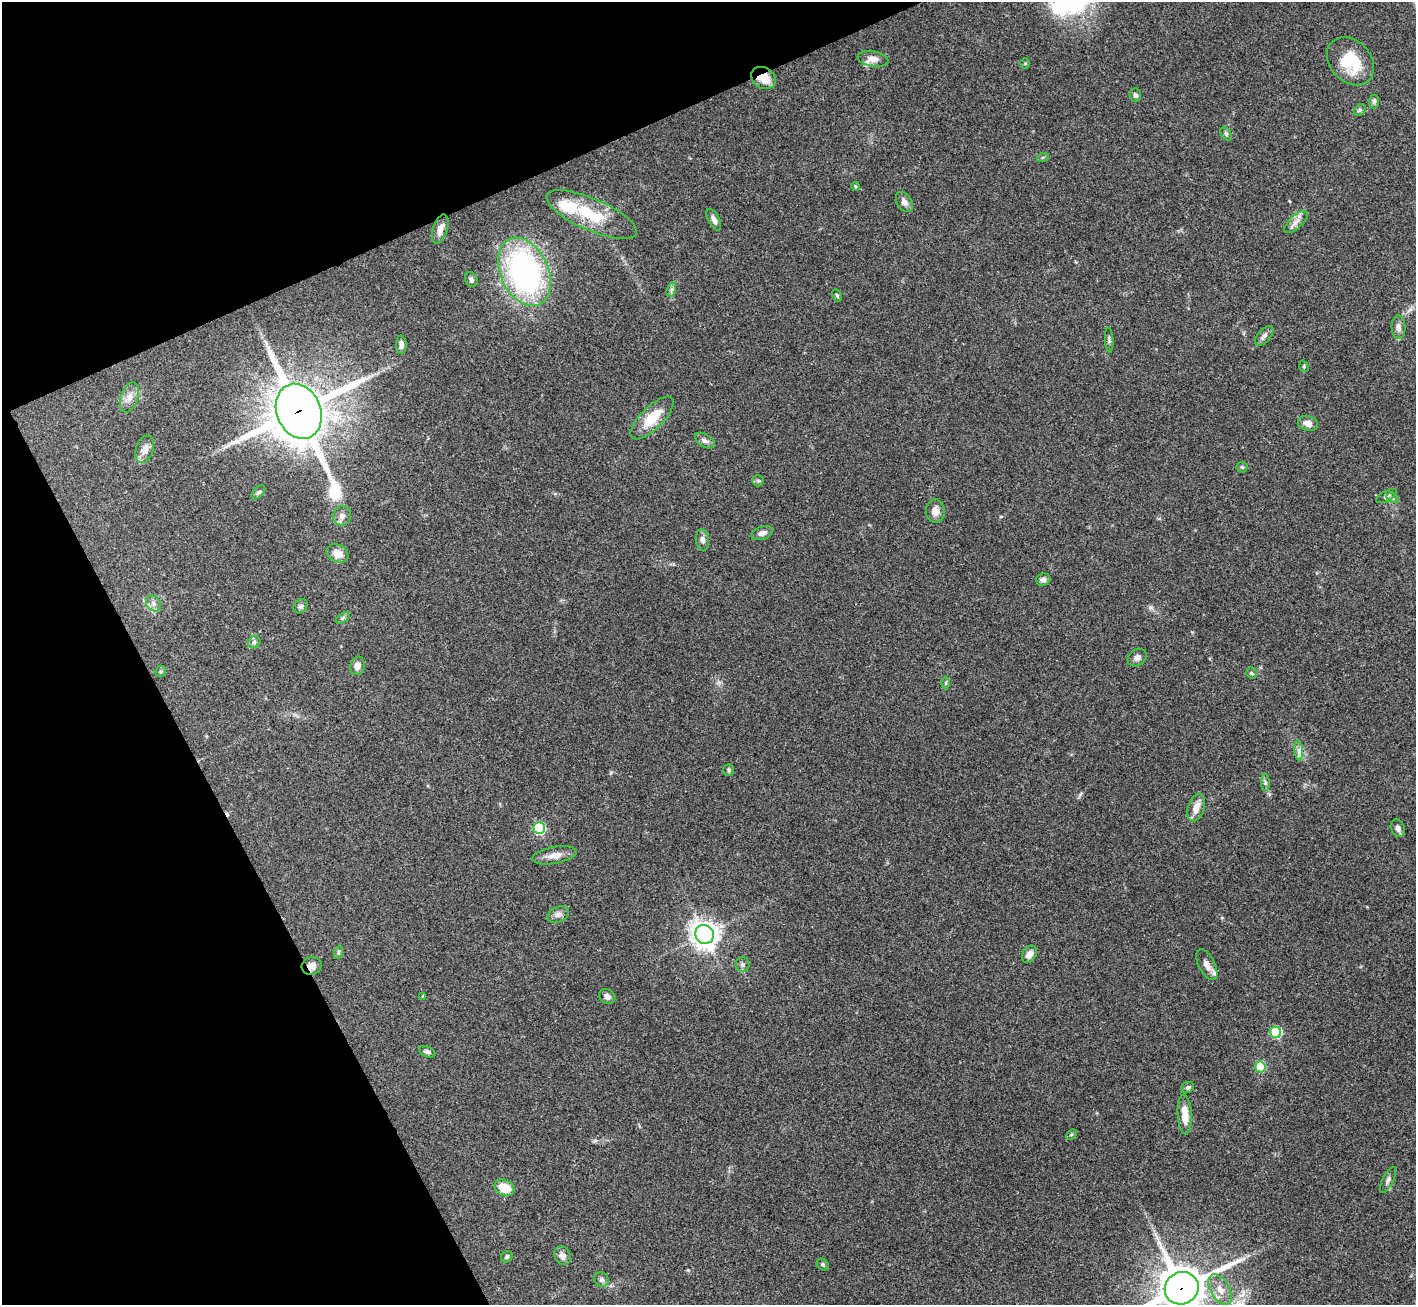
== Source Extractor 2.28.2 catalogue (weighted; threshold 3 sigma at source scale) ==
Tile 5 of 4 x 4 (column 1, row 2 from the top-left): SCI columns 5-1418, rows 2892-4194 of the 5663 x 5651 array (HDU 1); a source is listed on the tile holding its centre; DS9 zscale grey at full resolution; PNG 1418 x 1307 px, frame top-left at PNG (2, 2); each listed source drawn as its Kron ellipse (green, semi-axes under 4 px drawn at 4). Shown black and unused: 22% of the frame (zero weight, under 3 of 4 exposures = <1% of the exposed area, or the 3 px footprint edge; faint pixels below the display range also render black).
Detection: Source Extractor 2.28.2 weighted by HDU 2 'WHT'; one run over the whole footprint, this tile lists its part. Background 0.0954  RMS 0.0061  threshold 0.0276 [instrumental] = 3 sigma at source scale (4.5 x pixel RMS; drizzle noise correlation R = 1.50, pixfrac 1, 0.05/0.05 arcsec/px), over >= 5 px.
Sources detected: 84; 1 cosmic-ray / hot-pixel residue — neither listed nor drawn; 3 inside a brighter listed object's ellipse — not listed separately; the other 80 listed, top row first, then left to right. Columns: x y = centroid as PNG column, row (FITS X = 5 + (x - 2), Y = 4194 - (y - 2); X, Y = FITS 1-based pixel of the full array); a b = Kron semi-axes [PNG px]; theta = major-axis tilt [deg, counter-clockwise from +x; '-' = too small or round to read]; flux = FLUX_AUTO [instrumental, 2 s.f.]
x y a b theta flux
873 59 15 7 -9 4.3
1350 61 27 20 -48 25
1025 64 5 4 - 0.74
763 78 13 10 -32 9.6
1135 95 6 5 - 1.5
1374 101 7 5 88 1.3
1360 110 6 5 - 1.1
1226 134 7 5 -63 1.2
1043 157 6 4 19 0.74
855 186 4 3 - 0.57
904 202 11 7 -58 3.1
592 215 49 16 -23 27
714 220 12 5 -63 2.8
1296 222 15 6 42 3.7
440 229 15 7 71 4.7
524 272 36 24 -65 150
471 279 8 6 -70 1.7
671 290 7 4 72 1.4
837 295 7 4 -63 0.94
1398 327 12 7 -88 3
1264 336 12 6 48 2.2
1109 340 13 2 -86 1.1
401 345 9 5 -89 2.8
1304 366 6 4 -73 0.88
129 397 16 8 70 4.9
299 411 28 22 -68 3400
652 418 28 11 45 16
1308 423 10 7 -17 3.7
705 440 11 6 -32 2.2
145 449 14 8 71 5
1242 467 5 5 - 1.1
758 481 6 5 - 1
258 492 8 5 46 1.3
1386 496 11 5 30 1.9
1392 498 7 4 -27 1
935 511 11 9 -85 4.6
342 516 10 9 - 3
762 533 11 6 17 3
703 540 10 6 -84 2.7
338 553 11 8 -27 6.4
1043 580 7 6 - 2.1
154 603 9 7 -51 2.3
300 606 8 6 44 1.7
343 618 8 4 37 1.1
254 642 7 5 45 1.4
1137 658 10 8 35 2.9
357 666 9 7 78 3.6
161 672 6 5 - 0.96
1251 673 5 5 - 0.84
946 683 6 4 89 0.88
1299 750 10 4 -85 2
729 770 6 5 - 0.98
1265 783 8 4 -90 1.3
1196 808 14 8 72 6.4
539 828 6 5 - 55
1398 828 9 6 -64 2.5
555 855 22 8 10 5.7
558 915 11 7 25 2.7
705 934 10 9 - 590
339 952 7 4 71 1
1029 954 9 6 58 4.2
742 964 7 7 - 1.6
1207 965 17 8 -62 4.7
312 966 10 9 - 3.6
423 996 4 3 - 0.57
607 996 8 7 - 2.8
1276 1032 5 5 - 44
427 1052 9 5 -22 1.7
1260 1067 5 5 - 19
1188 1087 6 5 - 1.3
1185 1114 20 7 -86 9
1071 1134 6 4 44 0.8
1388 1180 14 5 63 2
504 1188 10 7 -25 11
562 1256 9 8 - 3
507 1257 6 5 - 1.1
823 1264 6 5 - 1
601 1280 7 7 - 1.8
1182 1288 17 16 - 2000
1220 1290 17 9 -59 6.7
Overlapping masked pixels (flux is a lower limit): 4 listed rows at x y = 763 78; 299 411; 312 966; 1182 1288
Isophote crosses this tile's border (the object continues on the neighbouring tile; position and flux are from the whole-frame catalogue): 1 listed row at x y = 1182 1288